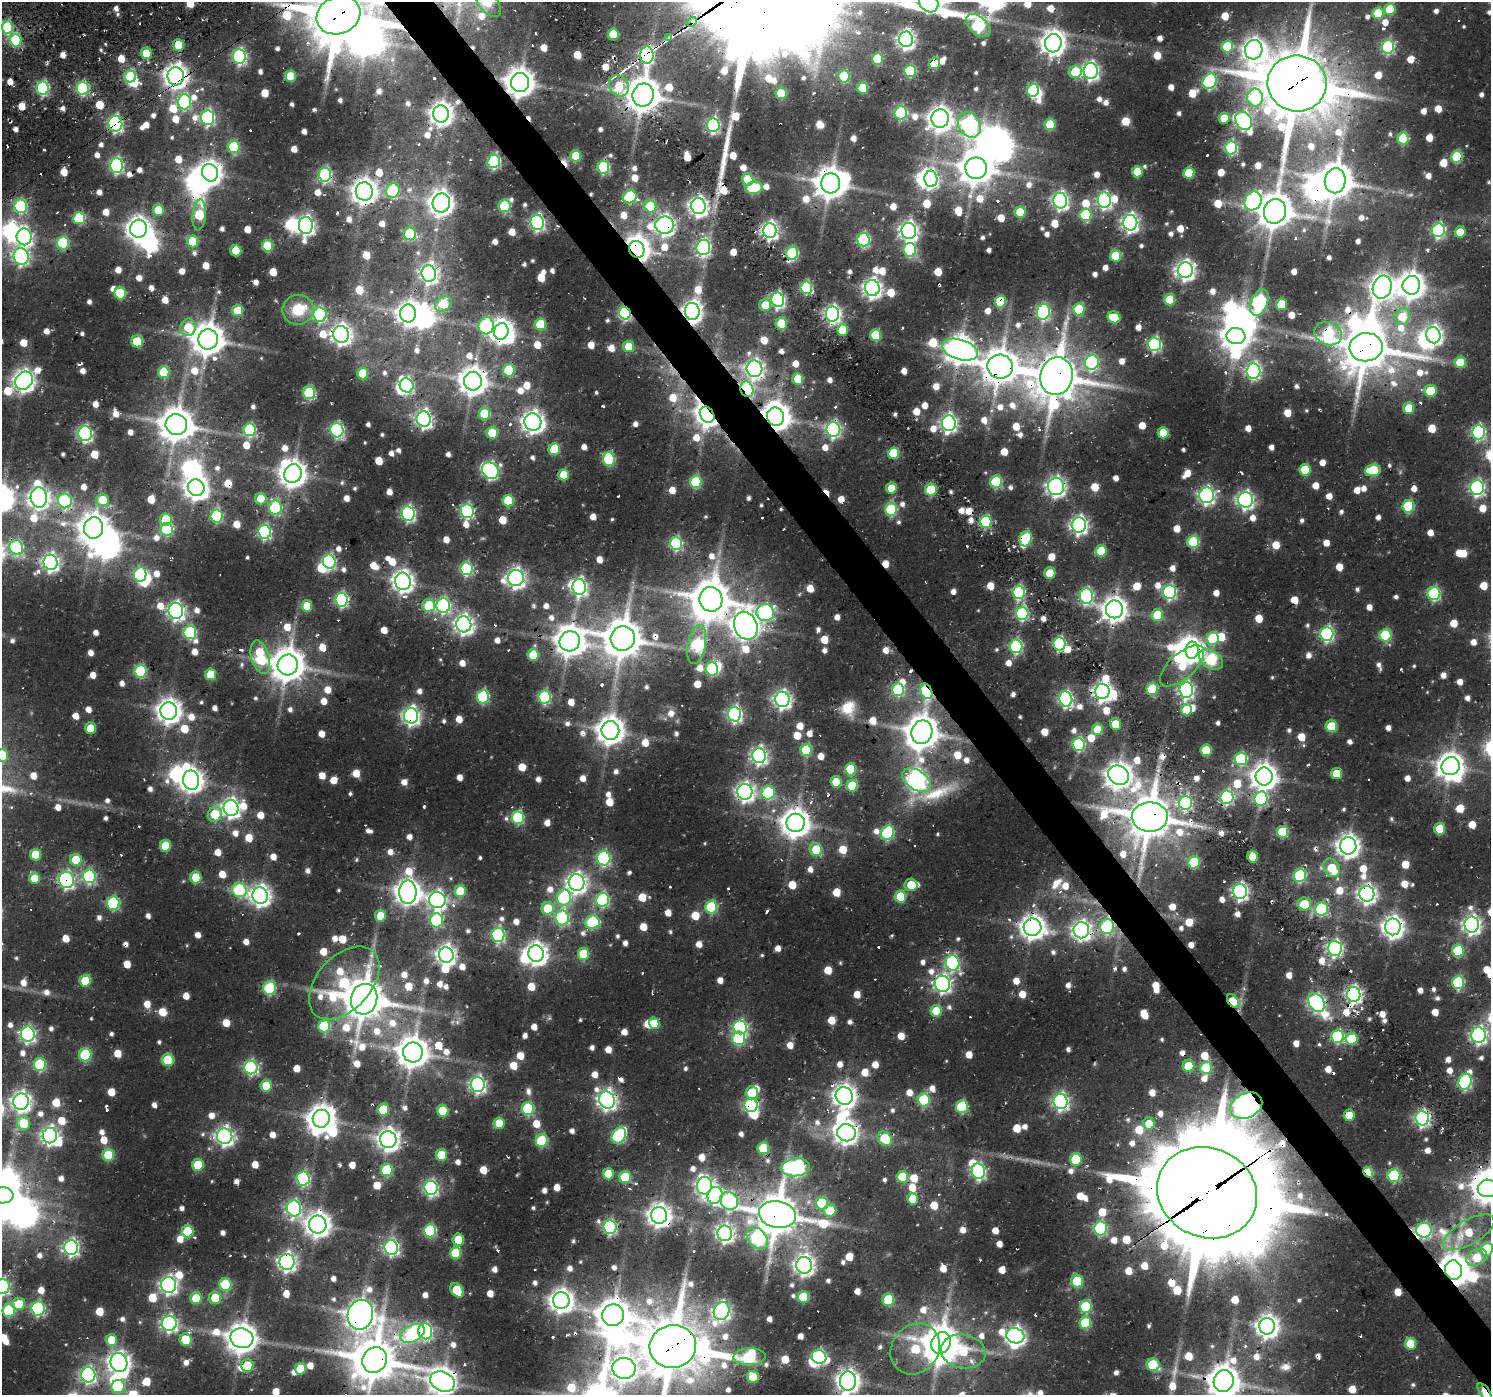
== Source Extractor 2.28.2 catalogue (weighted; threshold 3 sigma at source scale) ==
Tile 6 of 4 x 4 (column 2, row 2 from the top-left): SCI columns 1490-2978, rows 3098-4490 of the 6193 x 6150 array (HDU 1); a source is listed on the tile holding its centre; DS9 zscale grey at full resolution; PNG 1493 x 1397 px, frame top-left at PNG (2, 2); each listed source drawn as its Kron ellipse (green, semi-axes under 4 px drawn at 4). Shown black and unused: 3% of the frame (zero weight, under 2 of 3 exposures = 8% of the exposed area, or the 3 px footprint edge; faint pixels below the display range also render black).
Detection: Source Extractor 2.28.2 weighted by HDU 2 'WHT'; one run over the whole footprint, this tile lists its part. Background 0.0452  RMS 0.0057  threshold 0.0257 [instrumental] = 3 sigma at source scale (4.5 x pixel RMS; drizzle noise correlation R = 1.50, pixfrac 1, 0.0396/0.0396 arcsec/px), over >= 5 px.
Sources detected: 1428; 8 too faint to see at this stretch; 57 inside a brighter object's white glare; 57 cosmic-ray / hot-pixel residue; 1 long thin detection or spike segment (spike, bleed or trail) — neither listed nor drawn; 15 inside a brighter listed object's ellipse — not listed separately; of the other 1290, all 500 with FLUX_AUTO >= 15.9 (the completeness limit of this list) listed and drawn (790 fainter detections not listed), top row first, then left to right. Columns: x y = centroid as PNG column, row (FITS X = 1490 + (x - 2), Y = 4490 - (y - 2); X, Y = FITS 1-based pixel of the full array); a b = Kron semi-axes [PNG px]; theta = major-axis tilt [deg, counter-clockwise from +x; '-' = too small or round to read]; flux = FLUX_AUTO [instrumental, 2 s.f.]
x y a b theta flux
487 2 18 9 -50 31
929 3 10 8 -44 140
1390 9 6 5 - 26
1378 13 6 5 - 26
338 15 22 19 24 3200
692 22 5 3 - 340
978 26 14 8 -40 76
7 28 6 5 - 50
613 34 6 5 - 24
669 38 3 3 - 110
906 39 8 7 - 240
16 40 6 5 - 42
1053 43 9 8 - 570
178 45 6 5 - 17
1227 46 6 6 - 30
1388 47 7 6 - 82
1254 50 9 9 - 460
146 53 6 5 - 18
647 55 8 7 - 130
239 56 7 6 - 130
878 59 6 5 - 33
934 63 5 5 - 29
910 71 6 5 - 47
1091 71 8 7 - 200
1075 72 6 6 - 23
176 76 9 8 - 540
290 76 5 5 - 22
844 76 6 5 - 39
130 77 6 6 - 41
1210 81 8 6 61 100
520 83 9 9 - 910
1297 83 29 28 - 3800
619 86 11 9 -54 20
43 88 6 6 - 88
83 88 6 6 - 76
863 88 6 5 - 28
1033 90 6 6 - 57
781 93 6 5 - 25
643 95 12 10 71 1300
1255 97 9 7 -81 52
184 102 7 6 - 90
901 113 6 6 - 73
441 114 8 8 - 490
208 118 7 6 - 120
940 118 9 8 - 590
1224 118 5 5 - 18
1244 121 9 7 -55 180
115 124 7 7 - 150
1050 124 6 5 - 30
713 125 7 6 - 120
969 125 13 10 -57 160
1403 138 6 5 - 39
234 147 6 6 - 46
1231 148 6 6 - 80
576 156 6 5 - 25
1457 157 6 5 - 44
494 161 6 6 - 92
116 165 7 6 - 120
603 167 6 6 - 70
976 168 11 10 - 1200
1137 172 6 5 - 17
210 173 9 8 - 540
1189 173 5 5 - 23
325 175 7 6 - 100
748 179 6 5 - 25
931 179 8 6 -88 160
1335 181 12 10 83 1400
831 183 10 9 - 1100
754 188 9 6 10 49
364 191 9 8 - 640
393 191 7 6 - 54
630 197 7 6 - 53
1104 200 7 6 - 160
1060 201 8 7 - 220
1253 201 10 8 62 110
441 203 9 8 - 560
21 206 7 6 - 69
504 206 6 6 - 48
650 206 6 6 - 32
698 206 8 7 - 310
158 210 6 5 - 16
1275 211 12 11 - 1300
1020 212 6 5 - 24
199 215 15 6 85 30
1085 215 6 6 - 43
79 218 6 6 - 47
537 222 8 6 -74 160
1130 223 8 7 - 240
306 225 8 7 - 280
665 225 9 8 - 310
139 229 9 8 - 540
770 230 7 6 - 230
1438 230 7 6 - 110
909 231 8 7 - 290
1460 232 5 5 - 16
410 234 6 6 - 58
24 237 8 7 - 210
863 240 7 6 - 95
193 241 6 5 - 25
63 243 6 6 - 55
268 246 6 5 - 32
703 247 8 7 - 140
637 249 8 7 - 790
910 250 7 6 - 61
236 251 6 5 - 21
792 253 6 6 - 82
21 256 8 7 - 160
1116 256 6 5 - 24
1185 270 8 7 - 320
429 274 8 7 - 240
1411 285 9 9 - 700
1382 287 12 9 73 530
806 288 6 6 - 67
872 288 8 7 - 310
120 293 6 5 - 33
778 300 7 6 - 150
1170 300 6 5 - 22
1000 302 6 5 - 39
1259 303 14 8 69 100
443 304 9 6 36 24
1282 304 6 5 - 24
765 305 6 6 - 16
1079 309 6 5 - 38
238 310 6 5 - 22
298 310 15 15 - 18
692 311 8 7 - 350
1043 312 8 6 77 110
408 313 9 8 - 480
625 313 6 5 - 100
833 314 7 6 - 210
320 315 7 6 - 97
1114 317 7 5 -26 23
1402 317 8 7 - 16
781 323 6 6 - 22
540 324 6 5 - 35
486 326 8 7 - 76
188 327 9 7 72 24
842 330 6 5 - 20
501 331 8 7 - 510
341 334 8 8 - 350
1328 334 14 11 -24 56
876 335 6 5 - 31
1433 335 8 7 - 250
1236 336 9 8 - 780
208 339 10 10 - 1200
137 341 6 6 - 30
1154 344 7 6 - 100
628 346 6 5 - 17
1366 347 16 14 7 2400
960 350 18 10 -17 840
1092 362 7 7 - 91
1460 362 6 5 - 20
1000 367 13 12 - 1400
754 369 8 8 - 250
509 370 6 6 - 36
1253 371 7 7 - 130
164 372 6 5 - 33
363 373 6 5 - 24
1056 376 19 16 75 2100
798 379 6 5 - 22
24 381 9 8 - 430
473 381 9 9 - 900
407 385 7 7 - 110
747 389 8 6 -71 60
1430 391 6 6 - 29
309 393 6 6 - 61
1409 408 6 5 - 20
484 414 6 6 - 31
707 415 8 6 -55 510
776 417 9 8 - 890
424 419 8 7 - 220
533 422 8 8 - 460
949 423 8 7 - 220
176 425 11 10 - 1400
833 429 7 7 - 150
250 430 6 6 - 64
337 430 7 6 - 120
1478 432 7 6 - 120
492 433 6 5 - 21
1163 433 5 5 - 18
85 434 7 6 - 160
554 449 6 5 - 29
894 453 6 5 - 32
609 459 7 6 - 58
1305 470 6 5 - 29
1373 470 8 6 8 38
490 471 9 7 -44 170
293 474 9 8 - 770
564 475 6 5 - 19
696 482 6 5 - 53
996 482 6 6 - 49
1056 486 8 8 - 250
196 488 8 8 - 570
891 488 5 5 - 17
1477 488 7 6 - 160
931 490 6 6 - 33
1207 495 8 7 - 200
39 497 10 8 -83 380
261 499 6 5 - 18
103 500 6 6 - 17
1245 500 7 7 - 220
65 501 7 7 - 88
508 501 6 5 - 34
1408 506 6 6 - 51
275 508 7 6 - 65
891 509 6 6 - 59
467 511 7 6 - 120
408 513 7 6 - 140
216 516 6 6 - 72
166 519 6 6 - 27
986 522 6 6 - 61
1079 525 7 7 - 220
94 528 11 9 76 940
167 529 6 6 - 68
265 532 7 6 - 110
1026 539 8 6 72 52
1193 542 6 6 - 51
676 543 6 6 - 90
16 547 7 6 - 79
1101 551 6 5 - 26
329 561 7 6 - 110
50 562 7 7 - 230
466 569 6 6 - 76
1050 573 5 5 - 23
140 574 7 6 - 68
516 578 8 8 - 290
403 581 9 7 -80 430
579 587 8 6 -89 170
1019 592 6 6 - 84
1170 592 7 6 - 110
1434 594 6 6 - 85
1086 596 8 6 -79 110
711 599 12 11 - 1700
342 600 7 6 - 110
307 606 5 5 - 18
429 606 6 6 - 31
443 606 7 7 - 120
1114 609 9 8 - 620
176 611 8 7 - 240
765 613 9 8 - 88
1022 613 6 6 - 91
1157 615 6 6 - 24
464 624 8 7 - 330
746 626 14 11 -67 810
190 632 6 6 - 77
1327 634 7 6 - 130
1385 635 6 6 - 51
623 638 12 12 - 1700
1213 638 6 6 - 39
570 641 10 10 - 1000
697 644 20 9 79 64
1059 644 6 6 - 93
1016 646 7 6 - 89
1192 650 8 6 86 380
533 655 6 5 - 24
260 657 17 9 -74 47
1211 659 13 8 -32 59
288 665 10 10 - 1400
1182 666 27 12 42 20
712 669 7 6 - 58
140 671 6 6 - 66
211 674 6 5 - 24
1152 689 6 6 - 40
898 690 6 6 - 67
1186 690 7 7 - 160
926 691 8 5 -68 85
1102 691 7 7 - 300
483 697 6 6 - 70
544 697 6 6 - 76
782 699 8 7 - 240
1066 699 7 6 - 150
1186 710 6 5 - 17
169 711 9 8 - 580
735 714 7 6 - 160
411 716 8 7 - 250
1115 724 6 5 - 17
1331 726 6 6 - 25
90 728 6 5 - 18
1097 729 5 5 - 16
610 731 9 9 - 830
922 732 12 10 70 1300
1078 744 6 6 - 81
806 750 6 5 - 39
1206 750 6 5 - 30
2 755 6 6 - 19
759 756 7 7 - 200
1241 759 6 6 - 64
1451 766 9 9 - 710
851 769 6 5 - 37
1337 773 5 5 - 19
1119 775 11 9 -32 700
1264 776 9 8 - 680
191 780 10 8 -79 560
917 780 16 9 -34 300
836 782 6 5 - 20
852 786 6 5 - 24
745 792 8 7 - 280
768 793 7 6 - 64
1227 797 7 6 - 110
1261 799 7 6 - 91
1185 803 7 6 - 100
231 808 8 7 - 270
215 814 8 6 57 23
1150 817 18 14 2 2300
518 818 6 6 - 69
796 823 9 9 - 940
1440 829 6 5 - 23
1282 832 6 6 - 41
888 833 8 6 62 69
165 846 6 5 - 26
1348 846 9 8 - 490
816 849 7 6 - 20
35 855 6 5 - 17
1253 857 6 5 - 19
604 858 7 6 - 96
76 860 6 5 - 26
1194 862 6 6 - 36
1332 868 10 7 -56 18
1300 875 6 6 - 69
89 876 7 6 - 94
196 877 6 5 - 22
34 878 5 5 - 17
66 880 8 7 - 140
577 883 8 8 - 340
911 885 6 6 - 16
239 890 7 7 - 75
460 891 6 5 - 25
1240 891 7 7 - 190
408 892 12 8 -90 700
1367 894 8 7 - 290
260 895 8 8 - 380
900 897 6 5 - 28
564 898 8 7 - 73
437 900 8 8 - 240
602 900 7 6 - 80
113 903 6 6 - 74
1305 904 7 6 - 17
711 907 6 6 - 56
548 908 6 6 - 26
1321 909 6 6 - 72
380 916 6 5 - 16
562 918 7 6 - 90
436 920 7 6 - 67
592 922 7 6 - 56
1472 924 8 7 - 270
1107 926 8 7 - 56
1033 927 9 8 - 570
1393 927 8 8 - 450
1081 930 8 8 - 280
498 935 7 6 - 110
1335 948 7 7 - 160
1458 951 6 6 - 40
536 954 8 7 - 470
583 954 6 5 - 28
446 955 8 7 - 340
952 963 8 7 - 110
85 981 6 5 - 27
1458 982 6 6 - 66
344 983 43 27 47 75
942 984 8 7 - 220
269 988 6 6 - 64
1354 994 7 7 - 210
364 999 15 13 77 2000
1233 1001 8 5 -51 19
1316 1003 10 7 -57 190
936 1011 6 5 - 23
654 1023 6 5 - 17
324 1026 6 6 - 50
740 1027 7 6 - 120
28 1034 7 7 - 160
1479 1035 8 7 - 190
1338 1037 6 6 - 78
739 1038 6 6 - 58
1352 1039 6 6 - 31
413 1052 10 10 - 1100
85 1055 6 6 - 50
168 1060 6 6 - 28
40 1065 6 6 - 62
1189 1066 6 6 - 26
251 1067 7 6 - 120
1206 1068 6 6 - 44
1465 1082 8 6 73 120
478 1085 7 7 - 190
266 1086 6 5 - 24
752 1093 6 6 - 22
844 1096 9 8 - 510
607 1100 9 7 -58 310
924 1100 6 6 - 55
1061 1101 7 7 - 190
21 1102 8 8 - 320
751 1105 6 6 - 140
1246 1106 17 12 26 530
962 1107 6 6 - 55
528 1109 6 6 - 64
383 1110 6 6 - 25
443 1111 6 5 - 26
1349 1115 5 5 - 18
1422 1118 7 7 - 170
321 1119 9 8 - 770
23 1123 7 6 - 24
499 1123 6 5 - 16
1149 1124 6 6 - 19
846 1133 9 8 - 470
619 1135 8 6 54 95
50 1136 7 7 - 240
225 1136 8 7 - 250
885 1139 8 6 -43 27
388 1140 8 8 - 430
542 1141 6 6 - 51
763 1148 6 5 - 33
108 1155 6 5 - 31
441 1155 6 5 - 22
1076 1159 6 6 - 30
198 1165 6 6 - 27
796 1167 14 9 6 150
387 1170 6 6 - 47
978 1171 8 6 -78 140
1368 1172 6 4 -58 33
608 1174 5 5 - 18
1394 1175 6 6 - 63
625 1177 6 6 - 36
902 1177 6 5 - 27
303 1179 7 6 - 100
704 1186 9 7 87 240
431 1188 7 6 - 150
1487 1188 9 8 - 830
1207 1193 51 44 -25 14000
3 1195 11 8 3 1000
715 1195 8 7 - 130
913 1199 6 5 - 17
729 1201 10 8 -44 120
822 1203 6 6 - 32
294 1208 8 7 - 150
830 1210 6 6 - 21
777 1214 19 13 -10 2100
659 1215 8 8 - 510
318 1225 9 8 - 640
610 1227 7 6 - 120
1100 1228 7 6 - 80
1424 1230 8 7 - 110
187 1231 6 6 - 37
430 1231 6 6 - 68
1469 1232 29 12 30 22
725 1233 8 7 - 240
757 1238 12 9 -49 76
458 1240 6 5 - 19
391 1247 7 7 - 160
71 1248 7 7 - 180
1487 1249 6 6 - 39
456 1253 6 5 - 32
1477 1258 11 7 29 18
287 1262 8 7 - 260
804 1265 8 8 - 340
1454 1270 10 8 -78 1200
1077 1281 6 6 - 31
225 1284 6 6 - 46
169 1285 8 7 - 230
2 1286 7 7 - 120
457 1290 8 5 -52 27
803 1297 6 6 - 32
196 1298 6 5 - 22
215 1298 6 6 - 16
888 1299 6 6 - 33
561 1301 8 8 - 520
19 1304 6 6 - 18
1086 1306 6 6 - 47
38 1308 7 6 - 110
9 1310 6 6 - 56
722 1311 9 7 67 220
360 1315 15 12 78 980
613 1315 11 10 - 1300
169 1323 7 7 - 190
1085 1323 6 6 - 40
1267 1326 8 8 - 480
425 1331 8 7 - 110
412 1333 13 8 25 80
1015 1336 9 7 -17 310
242 1338 11 9 -13 1000
111 1340 6 5 - 17
186 1340 6 6 - 21
941 1343 11 9 59 1600
1410 1344 6 5 - 24
673 1346 23 21 11 3500
915 1349 27 23 50 37
963 1351 22 17 -10 32
749 1357 16 8 3 68
819 1357 7 6 - 120
375 1360 13 12 - 2000
119 1363 9 8 - 470
1153 1365 6 6 - 41
247 1366 6 6 - 20
624 1368 11 10 - 620
300 1369 6 5 - 21
88 1375 7 7 - 160
753 1377 6 6 - 26
443 1381 13 9 -25 830
848 1381 9 8 - 440
1224 1381 11 10 - 1200
118 1386 7 6 - 43
1485 1392 10 4 -54 20
Overlapping masked pixels (flux is a lower limit): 110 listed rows (the first 20) at x y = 929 3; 338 15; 692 22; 669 38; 1053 43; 178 45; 647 55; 239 56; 934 63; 176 76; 520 83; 1297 83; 643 95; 441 114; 208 118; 115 124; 1457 157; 325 175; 1335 181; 364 191
Isophote crosses this tile's border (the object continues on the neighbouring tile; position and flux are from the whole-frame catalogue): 14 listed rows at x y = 487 2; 929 3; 338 15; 2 755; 1487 1188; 3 1195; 1487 1249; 2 1286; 673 1346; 375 1360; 443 1381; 848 1381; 1224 1381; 1485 1392